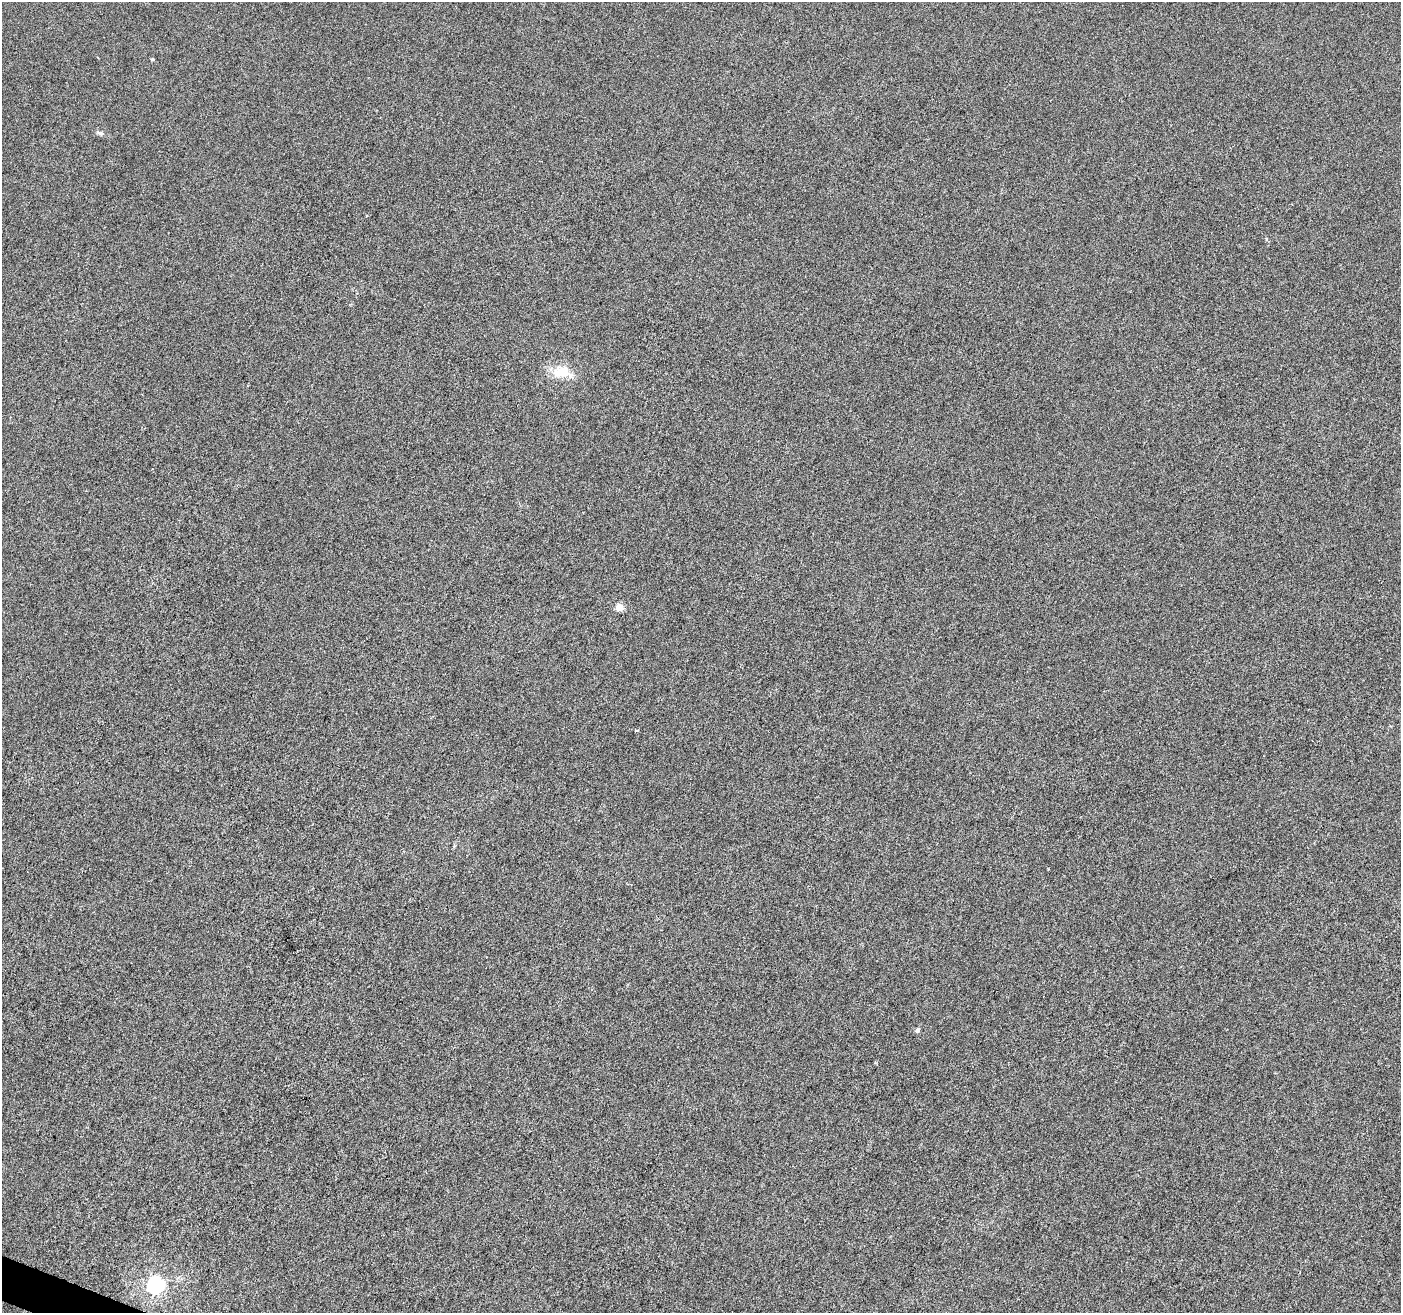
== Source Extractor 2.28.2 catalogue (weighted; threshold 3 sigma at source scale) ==
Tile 7 of 4 x 4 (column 3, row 2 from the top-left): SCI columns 2798-4196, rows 2831-4141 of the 5601 x 5727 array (HDU 1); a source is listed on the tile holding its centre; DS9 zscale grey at full resolution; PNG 1403 x 1315 px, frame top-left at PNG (2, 2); no overlay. Shown black and unused: <1% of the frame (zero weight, under 3 of 6 exposures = <1% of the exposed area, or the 3 px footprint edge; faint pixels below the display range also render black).
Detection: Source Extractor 2.28.2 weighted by HDU 2 'WHT'; one run over the whole footprint, this tile lists its part. Background 0.00102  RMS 0.0028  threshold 0.0115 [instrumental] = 3 sigma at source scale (4.09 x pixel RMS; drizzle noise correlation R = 1.36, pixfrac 0.8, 0.0396/0.0396 arcsec/px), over >= 5 px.
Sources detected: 6; all 6 listed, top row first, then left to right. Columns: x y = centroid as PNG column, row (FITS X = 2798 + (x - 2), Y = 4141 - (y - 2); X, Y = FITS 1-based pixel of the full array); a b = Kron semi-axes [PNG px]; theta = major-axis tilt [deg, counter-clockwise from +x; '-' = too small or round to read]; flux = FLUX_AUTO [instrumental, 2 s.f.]
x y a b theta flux
100 133 10 5 -18 0.66
561 371 24 17 10 5.8
619 607 5 4 - 4.7
636 730 4 3 - 0.34
917 1030 8 5 52 0.56
155 1285 6 6 - 91